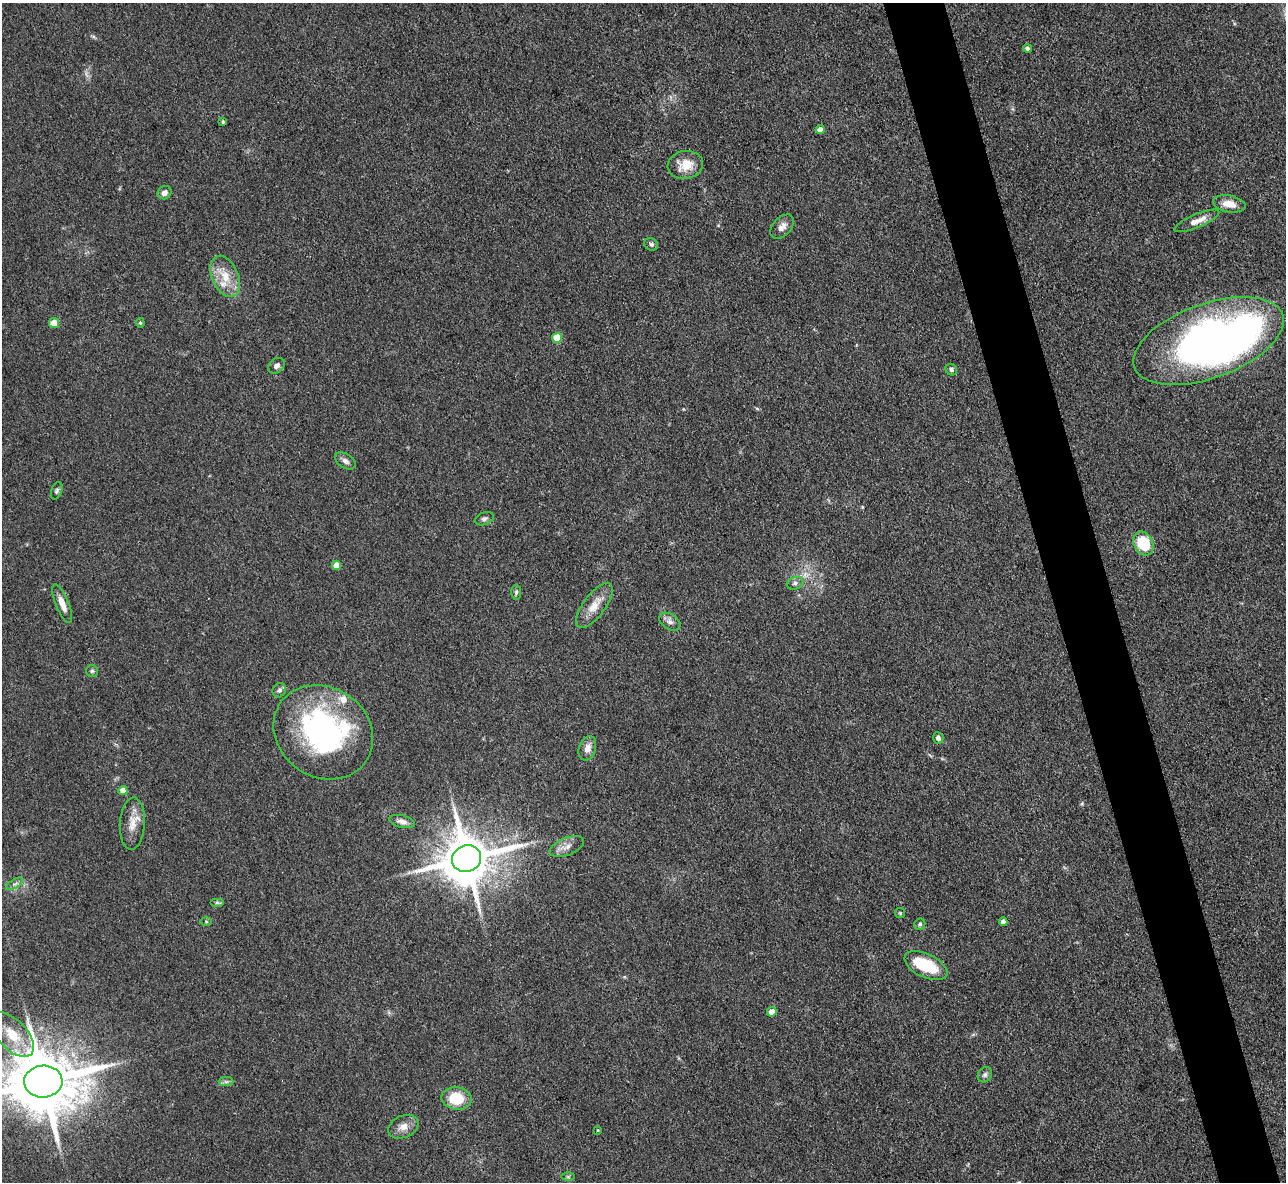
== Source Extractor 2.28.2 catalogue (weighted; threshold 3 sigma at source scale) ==
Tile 6 of 4 x 4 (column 2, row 2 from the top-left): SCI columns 1285-2568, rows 2619-3798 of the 5139 x 5115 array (HDU 1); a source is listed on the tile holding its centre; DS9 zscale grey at full resolution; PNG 1288 x 1184 px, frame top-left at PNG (2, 3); each listed source drawn as its Kron ellipse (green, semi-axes under 4 px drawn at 4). Shown black and unused: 5% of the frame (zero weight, under 3 of 4 exposures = <1% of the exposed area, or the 3 px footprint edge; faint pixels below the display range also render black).
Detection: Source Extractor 2.28.2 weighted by HDU 2 'WHT'; one run over the whole footprint, this tile lists its part. Background 0.059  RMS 0.0053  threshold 0.0241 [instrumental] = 3 sigma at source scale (4.5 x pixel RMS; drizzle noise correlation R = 1.50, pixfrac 1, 0.05/0.05 arcsec/px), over >= 5 px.
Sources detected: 58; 2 too faint to see at this stretch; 1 inside a brighter object's white glare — neither listed nor drawn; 3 inside a brighter listed object's ellipse — not listed separately; the other 52 listed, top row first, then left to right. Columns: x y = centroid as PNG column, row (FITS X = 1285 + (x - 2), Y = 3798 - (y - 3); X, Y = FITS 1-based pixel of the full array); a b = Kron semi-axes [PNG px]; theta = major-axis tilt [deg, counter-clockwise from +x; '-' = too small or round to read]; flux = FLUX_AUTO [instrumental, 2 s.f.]
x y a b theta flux
1027 48 4 4 - 1.5
223 122 4 3 - 0.74
820 130 4 4 - 5.2
685 165 18 14 9 10
165 193 7 6 - 2.2
1229 204 16 8 -9 6
1197 221 24 6 23 5.5
782 227 14 9 46 3.5
651 244 7 6 - 1.2
225 276 22 13 -67 11
54 323 5 5 - 12
140 323 5 4 - 0.64
557 338 5 5 - 17
1208 341 79 37 20 310
277 366 9 7 39 2.2
951 370 6 5 - 1.1
345 461 11 7 -34 2.2
57 491 9 5 71 1.2
484 519 10 6 20 1.7
1143 544 12 9 -63 20
336 565 5 4 - 8.7
795 583 8 6 19 1.7
516 592 7 5 90 1.2
62 604 20 6 -68 5.9
594 606 27 11 53 8.7
670 622 12 7 -33 2.6
92 671 6 6 - 1.1
279 690 7 6 - 1.6
323 732 52 45 -35 120
938 738 5 5 - 2
587 748 12 8 72 4.3
123 791 4 4 - 6.2
402 822 13 6 -13 2.7
132 824 26 12 86 7.5
567 846 18 8 22 4.4
467 859 15 13 19 2900
15 884 9 4 31 1.5
217 902 7 4 0 0.83
900 913 5 5 - 0.68
206 921 6 4 0 0.66
1003 922 4 4 - 2.3
920 924 6 5 - 1.1
926 966 23 11 -25 23
772 1012 5 4 - 5.9
12 1035 27 14 -46 13
985 1075 8 6 55 1.6
43 1081 19 16 3 5300
226 1082 7 4 0 1.3
456 1098 15 11 -9 18
403 1127 16 11 24 5
598 1130 4 3 - 0.41
568 1177 6 4 0 0.8
Overlapping masked pixels (flux is a lower limit): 2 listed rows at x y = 467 859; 43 1081
Isophote crosses this tile's border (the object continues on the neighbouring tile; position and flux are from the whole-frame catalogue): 1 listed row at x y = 43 1081